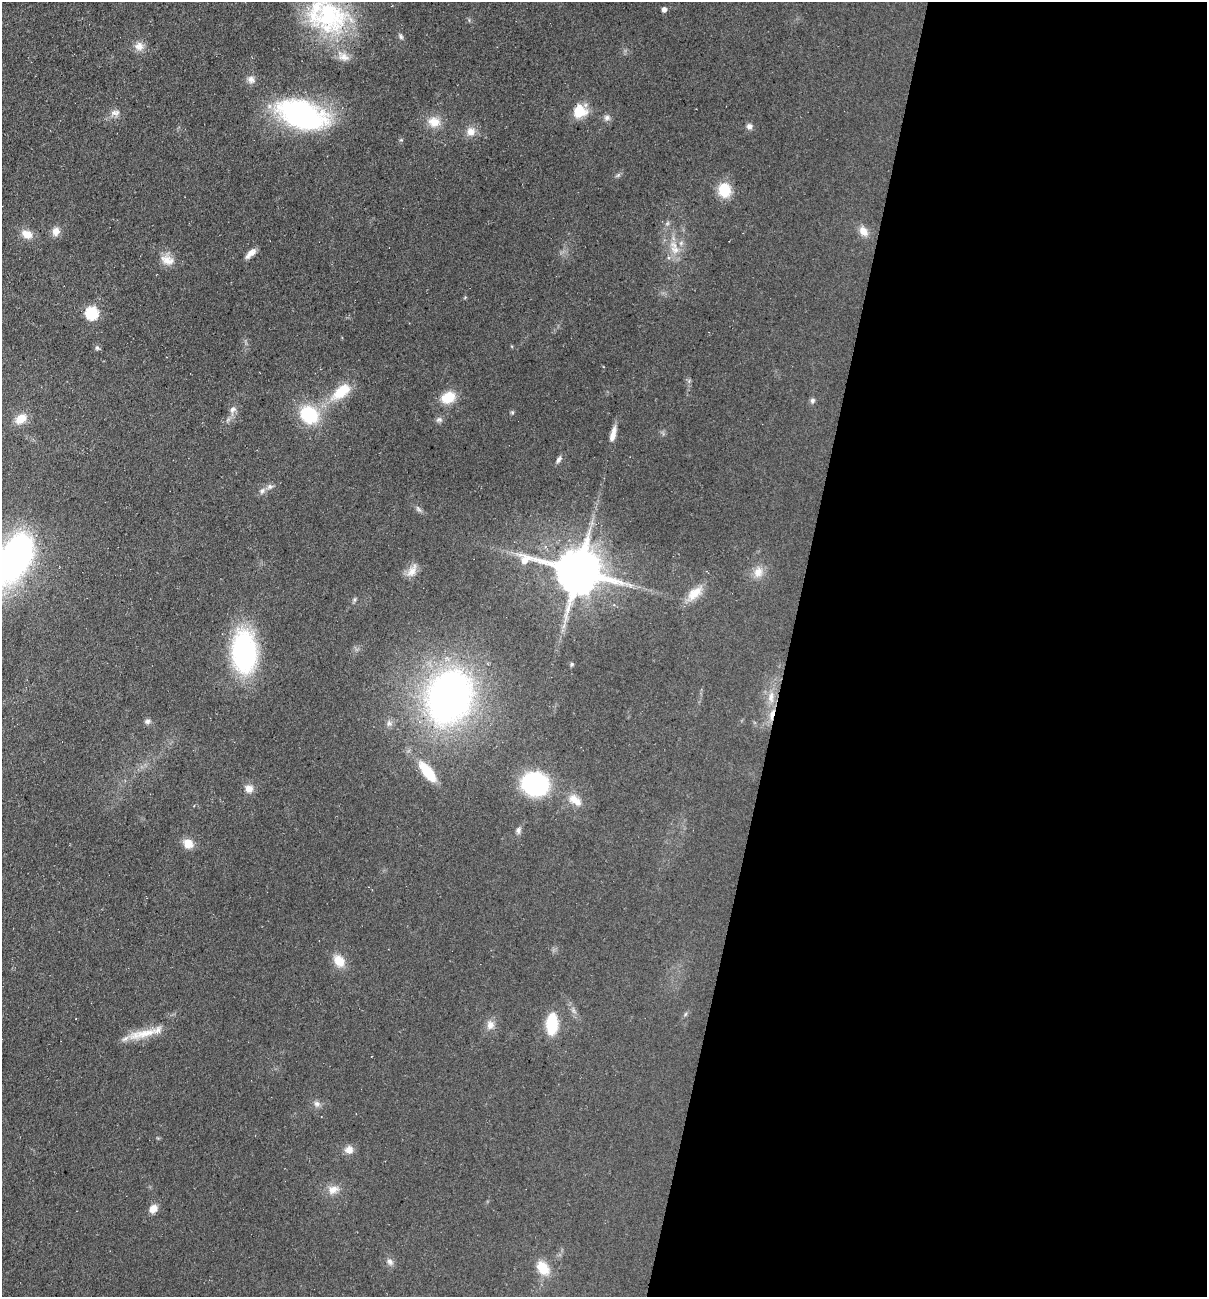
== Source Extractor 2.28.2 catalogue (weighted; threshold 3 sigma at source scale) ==
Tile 12 of 4 x 4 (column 4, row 3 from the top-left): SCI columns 3796-5000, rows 1297-2591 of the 5254 x 5198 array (HDU 1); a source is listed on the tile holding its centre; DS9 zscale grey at full resolution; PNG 1209 x 1299 px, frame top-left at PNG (2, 2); no overlay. Shown black and unused: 35% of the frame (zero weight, under 3 of 5 exposures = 3% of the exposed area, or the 3 px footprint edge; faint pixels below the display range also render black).
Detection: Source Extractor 2.28.2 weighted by HDU 2 'WHT'; one run over the whole footprint, this tile lists its part. Background 0.0903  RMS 0.0087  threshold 0.039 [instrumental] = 3 sigma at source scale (4.5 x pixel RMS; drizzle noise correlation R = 1.50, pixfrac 1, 0.05/0.05 arcsec/px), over >= 5 px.
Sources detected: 67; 1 long thin detection or spike segment (spike, bleed or trail) — not listed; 2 inside a brighter listed object's ellipse — not listed separately; the other 64 listed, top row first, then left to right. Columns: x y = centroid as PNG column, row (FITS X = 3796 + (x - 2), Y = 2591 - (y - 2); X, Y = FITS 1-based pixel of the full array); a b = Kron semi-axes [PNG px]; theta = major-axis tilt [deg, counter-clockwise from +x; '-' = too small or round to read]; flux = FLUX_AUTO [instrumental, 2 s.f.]
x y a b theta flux
664 9 5 4 - 3.9
330 16 57 48 -75 130
401 37 8 5 -60 1.9
139 46 13 12 - 7.1
251 79 10 10 - 4.7
579 111 14 13 - 20
115 113 14 8 5 5
302 114 40 21 -18 210
607 118 9 8 - 3.3
434 122 17 13 -14 13
749 126 7 7 - 3.3
471 131 13 12 - 7.8
618 175 7 4 45 1.7
724 190 15 13 -84 23
667 224 7 4 19 1.5
56 231 12 10 74 6.1
863 231 15 10 -52 7.9
27 234 15 10 -31 9
675 250 14 11 -35 11
250 253 13 6 45 6.2
167 260 20 12 -25 10
92 313 6 6 - 100
97 348 6 5 - 2
341 392 33 15 38 27
448 397 14 11 25 21
812 400 7 6 - 2.3
233 409 9 8 - 3.8
512 412 5 5 - 1.1
309 415 16 14 -42 53
21 419 15 10 37 10
439 419 9 7 1 2.6
559 459 11 5 58 2.7
269 487 8 7 - 3
262 491 9 6 70 3
418 509 9 4 -36 2.2
17 555 36 22 65 290
412 571 20 10 56 8.3
578 571 15 13 -14 3900
758 572 15 12 73 9
630 585 8 4 -37 2.3
694 593 25 12 43 14
244 652 35 20 -87 170
572 664 4 4 - 1.6
449 697 42 32 68 440
771 697 18 8 89 10
147 721 8 6 6 2.6
389 723 7 6 - 2.6
427 772 21 8 -52 31
535 784 21 18 -9 120
249 789 10 10 - 6.3
575 800 21 10 -41 11
518 830 10 6 75 2.9
188 843 11 9 -40 11
339 961 16 12 -60 12
685 1014 6 4 70 1.3
552 1024 16 8 87 49
490 1025 12 10 87 6.3
143 1034 45 10 11 19
317 1104 10 7 -31 3.4
349 1150 11 10 - 6
333 1190 15 11 23 8.3
153 1209 9 8 - 7.7
390 1262 10 7 -48 3.4
543 1268 18 12 -53 17
Isophote crosses this tile's border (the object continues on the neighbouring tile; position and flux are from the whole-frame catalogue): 2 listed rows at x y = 330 16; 17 555